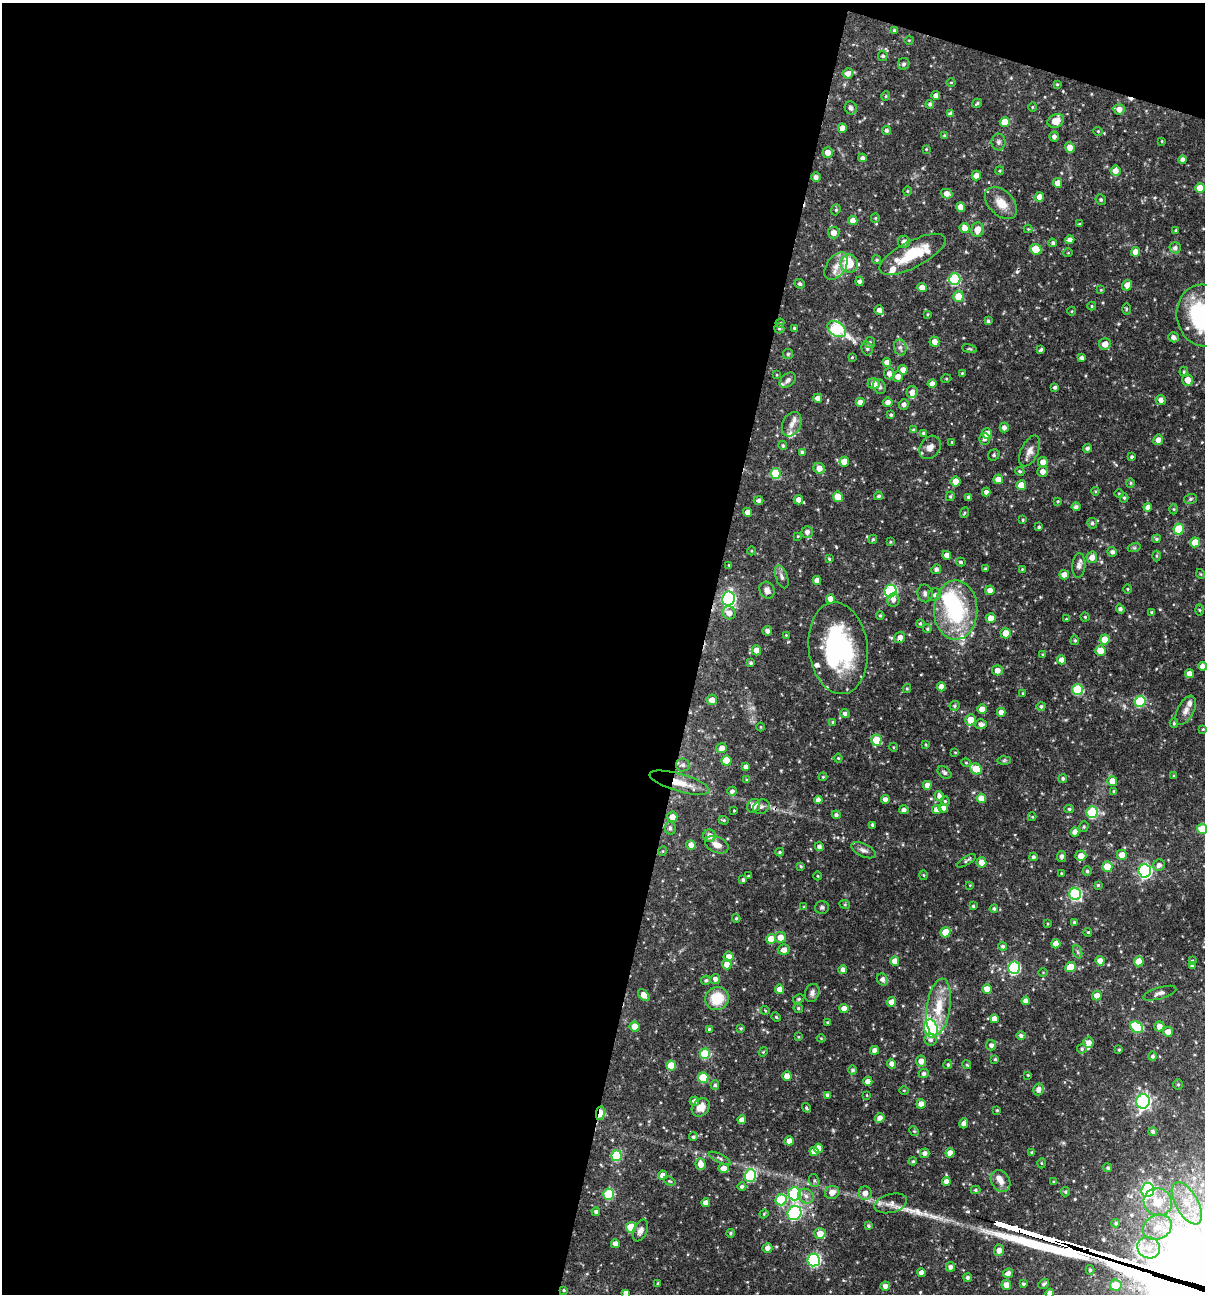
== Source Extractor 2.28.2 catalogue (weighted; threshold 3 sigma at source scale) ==
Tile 1 of 4 x 4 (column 1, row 1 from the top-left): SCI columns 251-1453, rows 3875-5166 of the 5187 x 5168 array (HDU 1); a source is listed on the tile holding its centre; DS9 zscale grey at full resolution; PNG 1207 x 1296 px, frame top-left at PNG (2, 3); each listed source drawn as its Kron ellipse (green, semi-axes under 4 px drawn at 4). Shown black and unused: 60% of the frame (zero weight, under 3 of 4 exposures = <1% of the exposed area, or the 3 px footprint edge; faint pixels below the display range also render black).
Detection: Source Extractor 2.28.2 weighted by HDU 2 'WHT'; one run over the whole footprint, this tile lists its part. Background 0.066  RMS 0.0035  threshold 0.0157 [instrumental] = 3 sigma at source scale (4.5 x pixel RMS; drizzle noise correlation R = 1.50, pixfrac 1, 0.05/0.05 arcsec/px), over >= 5 px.
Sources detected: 487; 2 inside a brighter object's white glare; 3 cosmic-ray / hot-pixel residue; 3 long thin detections or spike segments (spike, bleed or trail) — neither listed nor drawn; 16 inside a brighter listed object's ellipse — not listed separately; the other 463 listed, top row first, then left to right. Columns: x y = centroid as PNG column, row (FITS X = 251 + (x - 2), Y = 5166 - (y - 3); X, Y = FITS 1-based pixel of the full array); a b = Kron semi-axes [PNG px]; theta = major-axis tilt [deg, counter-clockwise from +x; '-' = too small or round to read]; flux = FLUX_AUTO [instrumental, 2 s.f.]
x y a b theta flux
894 30 4 3 - 0.51
909 40 4 3 - 0.26
883 56 5 4 - 0.68
904 64 6 5 - 0.84
848 73 5 5 - 1.8
951 82 5 3 - 0.27
1057 84 3 3 - 0.34
886 96 5 4 - 0.43
936 96 4 4 - 1.6
977 103 5 3 - 0.51
930 104 4 4 - 0.75
1032 107 5 3 - 0.33
851 108 7 6 - 1.5
1119 109 5 5 - 2.3
951 114 4 4 - 1.5
1056 121 8 6 23 4.2
1005 122 5 5 - 6.4
842 128 4 4 - 2.2
886 130 4 4 - 0.84
1098 131 4 4 - 0.41
945 136 3 3 - 0.54
1054 136 5 5 - 1.3
1162 141 4 3 - 0.3
998 142 8 7 - 1.1
1070 147 5 4 - 2.9
926 149 3 3 - 0.28
828 152 5 5 - 2.5
862 158 4 4 - 0.96
1183 160 4 4 - 1.5
1000 171 4 4 - 0.44
1115 171 5 5 - 2.3
976 175 5 4 - 2.3
816 177 5 5 - 1.3
1058 183 5 4 - 2.8
1200 188 5 5 - 5.5
907 191 4 4 - 0.36
947 194 6 4 -15 2.3
1040 197 5 4 - 2.9
1101 200 5 5 - 0.63
1001 203 19 12 -45 4.7
961 207 5 4 - 3.3
836 210 5 4 - 0.49
875 218 5 4 - 0.44
853 220 4 4 - 2.7
1079 224 4 3 - 0.32
965 228 5 5 - 2.5
1028 229 4 4 - 0.33
977 230 7 6 - 3
1176 230 4 4 - 0.54
834 233 6 6 - 2.6
1070 240 4 4 - 1.9
904 242 6 6 - 1.7
1053 243 4 4 - 0.76
1175 248 5 5 - 1.2
1036 249 6 5 - 6.7
1135 252 5 4 - 2.8
1068 253 5 3 - 0.25
912 254 36 13 27 12
877 260 4 4 - 0.65
849 263 9 8 - 9.6
836 266 16 9 55 3.5
955 279 6 5 - 28
859 281 5 4 - 1.1
800 284 5 4 - 0.74
1127 285 5 5 - 2.4
922 287 5 4 - 2.8
1101 290 3 3 - 0.26
958 296 5 5 - 6.1
1092 306 4 4 - 0.4
1126 309 6 3 89 0.38
879 310 5 5 - 1.6
1072 311 4 3 - 0.26
928 314 3 3 - 0.36
1204 315 31 27 -79 38
988 321 4 3 - 0.73
780 323 4 4 - 0.38
779 328 5 5 - 0.57
794 328 4 4 - 0.45
837 329 10 7 -34 40
1173 337 5 5 - 1.2
870 342 5 5 - 0.75
934 342 5 5 - 2.3
1105 344 6 5 - 2.7
900 347 8 6 -76 1.2
867 348 7 5 -75 0.73
969 349 7 3 -9 0.44
1041 350 4 3 - 0.56
788 354 5 5 - 0.55
852 357 4 3 - 0.32
1082 358 4 3 - 1
887 362 4 4 - 2
903 370 4 4 - 2
1184 372 5 4 - 0.49
962 373 3 3 - 0.31
889 374 6 5 - 1.6
777 375 3 2 - 0.26
898 376 5 5 - 1.9
946 379 5 3 - 0.35
788 380 9 6 41 1.2
1188 380 6 5 - 2.8
874 384 6 5 - 2.8
932 384 4 4 - 1.9
879 387 7 6 - 0.82
1055 387 4 3 - 0.77
912 392 6 5 - 2
818 398 4 4 - 1.5
1161 400 5 5 - 1.7
860 402 4 4 - 2.4
888 402 5 4 - 1.7
904 404 5 5 - 1.4
891 415 3 3 - 0.52
792 424 13 9 64 2.3
1004 428 5 4 - 1.5
913 430 4 3 - 0.48
923 433 4 3 - 0.45
987 434 5 5 - 3.2
984 439 6 5 - 1.1
1158 440 5 5 - 1.9
952 442 4 3 - 0.33
783 446 4 4 - 0.55
930 447 12 9 55 2.3
1087 448 4 4 - 0.82
1030 451 16 8 65 2.5
802 452 4 4 - 0.71
994 455 6 5 - 0.72
1132 457 4 4 - 0.65
844 462 5 5 - 4.9
1043 462 5 5 - 2.7
819 468 6 5 - 2.6
1020 471 4 4 - 0.47
1043 472 5 5 - 2
776 473 5 5 - 13
998 479 5 4 - 3.1
956 482 5 5 - 2.9
1130 483 4 4 - 0.47
1021 485 5 5 - 4.7
1095 491 4 4 - 0.35
986 492 4 4 - 1.3
1119 494 4 3 - 0.28
878 496 4 4 - 0.63
950 496 4 3 - 0.47
838 497 5 5 - 4.9
969 497 4 3 - 0.85
1124 498 4 4 - 0.47
1190 499 6 5 - 0.64
759 500 5 4 - 0.99
798 500 5 4 - 2.4
1058 501 4 3 - 0.41
1076 507 4 4 - 1
1148 507 4 4 - 1.6
1174 509 5 3 - 0.35
748 512 4 4 - 2.1
964 513 5 3 - 0.37
1023 520 4 3 - 0.33
1092 523 5 4 - 0.74
1039 527 3 3 - 0.5
1179 529 5 5 - 13
807 532 5 5 - 1.5
798 536 4 3 - 0.32
873 539 5 3 - 0.45
1156 539 4 4 - 0.61
890 542 4 3 - 0.31
1195 542 5 5 - 4.8
1134 548 6 4 18 0.56
751 551 4 3 - 0.3
1112 552 5 4 - 1
947 555 4 4 - 2.1
1156 556 5 3 - 0.38
1092 557 6 5 - 2.5
829 559 4 3 - 0.39
961 562 5 4 - 0.52
729 565 3 3 - 0.3
1079 565 12 6 86 1.5
936 569 5 4 - 1
985 569 3 3 - 0.49
1022 569 4 4 - 0.34
1201 574 5 3 - 0.28
1064 575 5 5 - 2.5
782 577 12 6 -70 1.3
817 580 4 4 - 2.3
1128 589 4 3 - 0.31
767 590 9 7 -64 1.9
990 590 4 4 - 2.5
891 591 6 6 - 39
925 593 9 7 -78 1.2
935 595 6 6 - 1.2
728 599 7 6 - 79
830 599 4 4 - 2.9
893 600 7 6 - 1.3
1120 609 4 4 - 0.94
956 610 30 22 90 31
1199 610 5 3 - 0.42
1152 612 4 3 - 0.62
729 613 6 6 - 2.5
880 615 4 3 - 0.46
1085 617 4 4 - 0.46
991 618 5 5 - 3.2
1066 619 4 3 - 0.28
920 623 4 3 - 0.47
927 629 4 4 - 0.42
767 631 5 4 - 1.3
1006 633 5 5 - 4.3
786 635 4 3 - 0.32
900 638 6 5 - 2.2
1105 639 5 5 - 6.3
1075 640 5 4 - 0.5
838 648 46 29 -83 47
756 650 5 5 - 2.8
1100 651 5 5 - 4.4
1043 655 4 3 - 0.43
1062 660 4 4 - 2.3
751 663 3 3 - 0.55
1202 666 4 4 - 1.6
997 670 5 5 - 2.4
1189 674 4 4 - 2.3
941 687 4 4 - 2.5
907 688 4 4 - 0.35
1077 690 5 5 - 19
1023 693 4 2 - 0.27
712 700 5 5 - 2.3
1140 701 5 5 - 23
955 706 5 4 - 0.51
1041 706 4 4 - 0.63
982 709 5 4 - 2.2
1186 710 16 8 63 2
1001 712 4 4 - 2
845 714 4 4 - 0.99
970 720 5 5 - 4.7
833 722 4 3 - 0.47
1174 723 4 4 - 0.42
981 724 6 5 - 1.4
760 727 4 3 - 0.29
1203 729 4 3 - 0.32
876 740 5 5 - 8.3
926 745 4 3 - 0.32
893 747 4 3 - 0.29
722 748 5 5 - 2
955 752 4 3 - 0.29
838 758 4 4 - 0.42
1004 760 7 4 2 0.55
726 761 5 5 - 7.8
966 763 4 4 - 0.39
683 765 7 6 - 1.2
746 767 4 4 - 1.6
976 769 6 5 - 9.1
944 772 8 5 -39 0.83
1174 776 3 3 - 0.4
823 777 4 4 - 0.37
1063 778 4 4 - 0.67
747 780 4 4 - 0.43
1112 781 5 5 - 3.7
680 783 31 8 -16 6.6
927 785 4 4 - 2.1
732 791 4 4 - 1
1114 791 3 3 - 0.41
939 796 5 4 - 1.5
981 798 5 4 - 3.9
818 800 4 4 - 1.7
885 800 4 4 - 1.8
945 801 4 4 - 0.49
754 806 7 6 - 2.4
761 807 8 7 - 1.1
943 808 5 4 - 2.1
1069 809 4 4 - 0.59
734 810 3 2 - 0.25
904 810 4 4 - 1.3
937 810 4 4 - 2.3
1092 812 6 5 - 24
836 815 4 4 - 0.82
672 817 5 5 - 2.7
1032 817 4 4 - 0.32
724 820 5 4 - 0.45
873 825 4 3 - 0.72
1084 827 5 4 - 0.53
670 828 6 5 - 0.89
1202 829 5 5 - 7.1
1075 832 4 4 - 2.4
709 836 6 6 - 2
691 845 5 4 - 2.3
717 845 12 7 -24 2.7
819 847 4 4 - 1.3
863 850 13 6 -25 1.5
663 851 5 3 - 0.28
780 852 4 3 - 0.52
1122 855 5 5 - 3.4
1081 856 5 5 - 2.9
1033 857 4 4 - 0.8
1062 857 5 4 - 1.1
966 861 11 4 31 0.78
981 862 5 5 - 2.8
1159 865 6 5 - 1.3
801 866 4 3 - 0.42
1107 867 5 5 - 5.9
1087 871 5 4 - 0.69
1145 871 7 6 - 57
1061 873 3 3 - 0.34
924 875 5 3 - 0.37
749 876 4 3 - 0.4
817 876 4 3 - 0.28
743 880 4 4 - 0.68
970 885 4 4 - 0.3
1098 885 4 4 - 0.44
1075 894 6 6 - 38
845 905 5 3 - 0.32
973 906 3 3 - 0.45
804 907 4 4 - 0.38
822 907 7 6 - 0.76
994 909 4 4 - 0.61
736 918 4 4 - 0.49
1074 922 4 3 - 0.47
1047 924 4 3 - 0.29
946 932 5 5 - 6.8
1088 932 4 3 - 0.36
780 937 5 5 - 3.2
771 939 5 5 - 5
1056 944 5 4 - 2.9
1003 946 4 4 - 0.83
784 950 6 5 - 2.1
1078 952 7 4 -71 0.62
729 957 5 5 - 2.3
895 961 4 4 - 3.4
1100 961 4 4 - 2.1
1139 961 5 5 - 4.9
1192 961 4 3 - 0.53
727 964 5 5 - 2.6
1192 965 4 4 - 0.86
1071 967 5 5 - 7.2
1014 968 6 6 - 35
843 969 4 4 - 1.4
1043 972 5 3 - 0.28
715 979 5 4 - 1.4
882 979 6 5 - 1.4
706 980 5 4 - 0.61
780 989 5 4 - 2.3
987 989 4 4 - 2.9
812 993 9 7 68 1.3
1160 993 17 5 17 1.5
644 995 7 4 -49 2.6
1097 996 5 4 - 2.9
717 998 12 11 - 9.3
799 999 6 4 28 0.52
1026 1001 4 4 - 1.7
892 1002 5 4 - 3
938 1007 28 11 81 9.1
798 1008 5 4 - 0.53
844 1009 5 4 - 2.5
765 1010 5 3 - 0.32
776 1017 5 4 - 0.44
994 1019 4 4 - 2.6
828 1022 3 3 - 0.45
1159 1026 5 5 - 2.1
634 1027 5 5 - 3.4
1137 1027 7 5 -38 16
741 1028 4 3 - 0.42
709 1029 3 3 - 0.48
931 1029 9 6 -75 39
1168 1032 5 5 - 2.6
1021 1036 4 4 - 0.88
798 1037 3 3 - 0.32
821 1038 4 4 - 0.33
931 1040 6 6 - 1
1089 1042 6 5 - 2
991 1045 5 5 - 1.2
1082 1049 5 4 - 0.55
875 1050 4 4 - 1.9
1119 1050 3 3 - 0.47
763 1052 5 3 - 0.31
705 1054 5 5 - 14
1153 1056 5 4 - 0.77
995 1059 3 3 - 0.42
921 1061 5 5 - 2.3
891 1064 5 4 - 1.5
948 1064 4 4 - 0.56
967 1065 4 3 - 0.34
671 1066 5 5 - 6.2
853 1070 5 4 - 0.72
924 1073 5 4 - 0.94
1028 1075 3 3 - 0.3
787 1076 4 4 - 3.3
703 1078 5 5 - 13
868 1081 4 4 - 2.3
1178 1084 5 4 - 0.45
715 1085 5 4 - 0.61
1038 1089 6 5 - 1.9
904 1090 5 3 - 0.29
827 1095 4 3 - 0.7
867 1095 3 2 - 0.24
694 1101 4 4 - 1.6
1143 1101 7 6 - 95
921 1104 5 4 - 2.5
701 1107 10 8 46 3.1
806 1108 5 3 - 0.48
997 1110 3 3 - 0.39
600 1113 7 3 80 11
880 1118 5 4 - 2.3
742 1120 4 4 - 2.1
964 1123 5 4 - 1.5
914 1131 5 4 - 0.39
1153 1131 4 4 - 0.81
693 1137 4 4 - 0.62
789 1141 4 4 - 2.1
818 1148 5 4 - 2.5
814 1151 4 4 - 2.5
925 1153 5 4 - 1.2
950 1153 5 4 - 2.6
1032 1153 3 3 - 0.68
616 1156 5 5 - 22
720 1158 12 4 -27 0.71
913 1161 4 4 - 0.47
1041 1163 5 3 - 0.34
701 1164 6 5 - 3.1
723 1168 5 5 - 2.3
1108 1168 4 4 - 0.59
662 1175 4 4 - 2.2
750 1175 6 5 - 28
670 1181 6 4 -20 0.43
814 1181 6 5 - 0.63
946 1181 4 4 - 2
1001 1181 11 9 -57 2.4
1054 1182 3 3 - 0.32
742 1186 4 4 - 0.78
975 1190 5 4 - 0.55
1148 1190 7 6 - 61
832 1192 7 6 - 2.8
1065 1192 5 4 - 0.53
865 1193 6 6 - 2.4
609 1194 5 5 - 21
795 1194 6 6 - 38
806 1196 8 7 - 1.6
781 1200 6 5 - 18
1158 1202 14 13 - 7.9
706 1203 4 4 - 1.8
891 1203 17 9 15 2.5
1187 1203 23 11 -60 8.4
596 1212 4 4 - 0.85
794 1213 7 6 - 49
764 1214 4 4 - 0.34
1116 1223 4 4 - 0.52
868 1226 4 4 - 0.59
631 1227 5 5 - 11
1157 1227 15 12 25 5.5
640 1231 11 6 65 1.6
731 1233 4 4 - 0.54
820 1234 5 5 - 4.2
615 1244 4 4 - 1.7
767 1248 5 5 - 1.6
1149 1248 11 10 - 3.7
999 1250 5 5 - 2.1
814 1260 6 6 - 55
950 1267 4 4 - 1.3
1090 1270 5 4 - 0.6
921 1273 4 4 - 2
1008 1273 5 4 - 1.5
968 1277 4 4 - 0.81
658 1283 3 3 - 0.29
1023 1284 4 3 - 0.51
1044 1284 6 4 39 0.73
1006 1285 5 4 - 2.5
1116 1285 6 5 - 5.7
885 1286 5 4 - 1.7
564 1290 4 3 - 0.39
626 1293 4 4 - 1.4
1050 1293 4 4 - 1.8
Overlapping masked pixels (flux is a lower limit): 5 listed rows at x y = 837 329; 900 638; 838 648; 680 783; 600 1113
Isophote crosses this tile's border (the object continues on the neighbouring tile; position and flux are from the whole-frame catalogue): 5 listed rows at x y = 1204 315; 1202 666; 1202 829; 626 1293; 1050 1293